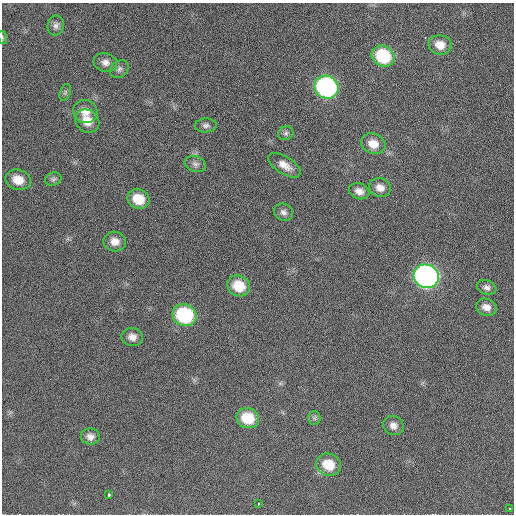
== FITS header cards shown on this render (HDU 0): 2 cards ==
NAXIS1  =                  512  /
NAXIS2  =                  512  /

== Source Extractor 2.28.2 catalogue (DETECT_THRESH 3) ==
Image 512 x 512 px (HDU 0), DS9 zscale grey, 1 PNG px = 1 image px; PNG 516 x 516 px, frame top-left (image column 1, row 512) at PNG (2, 3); each listed source drawn as its Kron ellipse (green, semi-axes under 4 px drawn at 4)
Background 114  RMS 12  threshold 34.8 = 3 sigma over >= 5 px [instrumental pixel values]
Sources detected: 36; all 36 listed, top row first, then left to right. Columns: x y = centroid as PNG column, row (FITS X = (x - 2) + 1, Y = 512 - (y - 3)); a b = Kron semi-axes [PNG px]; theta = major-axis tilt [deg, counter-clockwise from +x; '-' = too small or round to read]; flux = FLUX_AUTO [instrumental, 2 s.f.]
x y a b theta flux
56 25 10 8 79 3100
2 37 7 3 -71 900
440 45 11 9 -11 9900
383 56 12 10 -28 45000
105 62 12 9 -15 4800
119 69 10 8 45 2900
326 87 12 11 - 160000
65 92 9 5 71 1700
85 111 12 11 - 8100
87 121 13 11 -39 10000
206 125 11 7 3 2800
286 133 8 7 - 2100
373 144 12 10 -22 10000
195 164 11 8 -18 3200
284 165 18 8 -32 7600
53 179 8 6 17 2000
18 180 13 10 -16 12000
380 188 11 9 -16 6400
359 191 10 7 -19 5100
138 199 11 9 -23 17000
283 212 10 8 -24 3300
115 242 11 10 - 7100
426 276 13 11 -24 310000
239 286 12 10 -28 18000
487 287 10 7 -20 3100
486 307 10 8 -21 5900
184 315 12 10 -22 66000
132 337 10 9 - 5400
248 418 11 10 - 23000
314 418 6 6 - 1800
393 426 10 9 - 4600
90 437 9 8 - 4300
328 465 13 11 -21 19000
109 495 3 3 - 3200
259 504 3 3 - 950
510 508 3 2 - 880
At the frame edge (FLAGS 8, measured only in part): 1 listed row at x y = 2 37